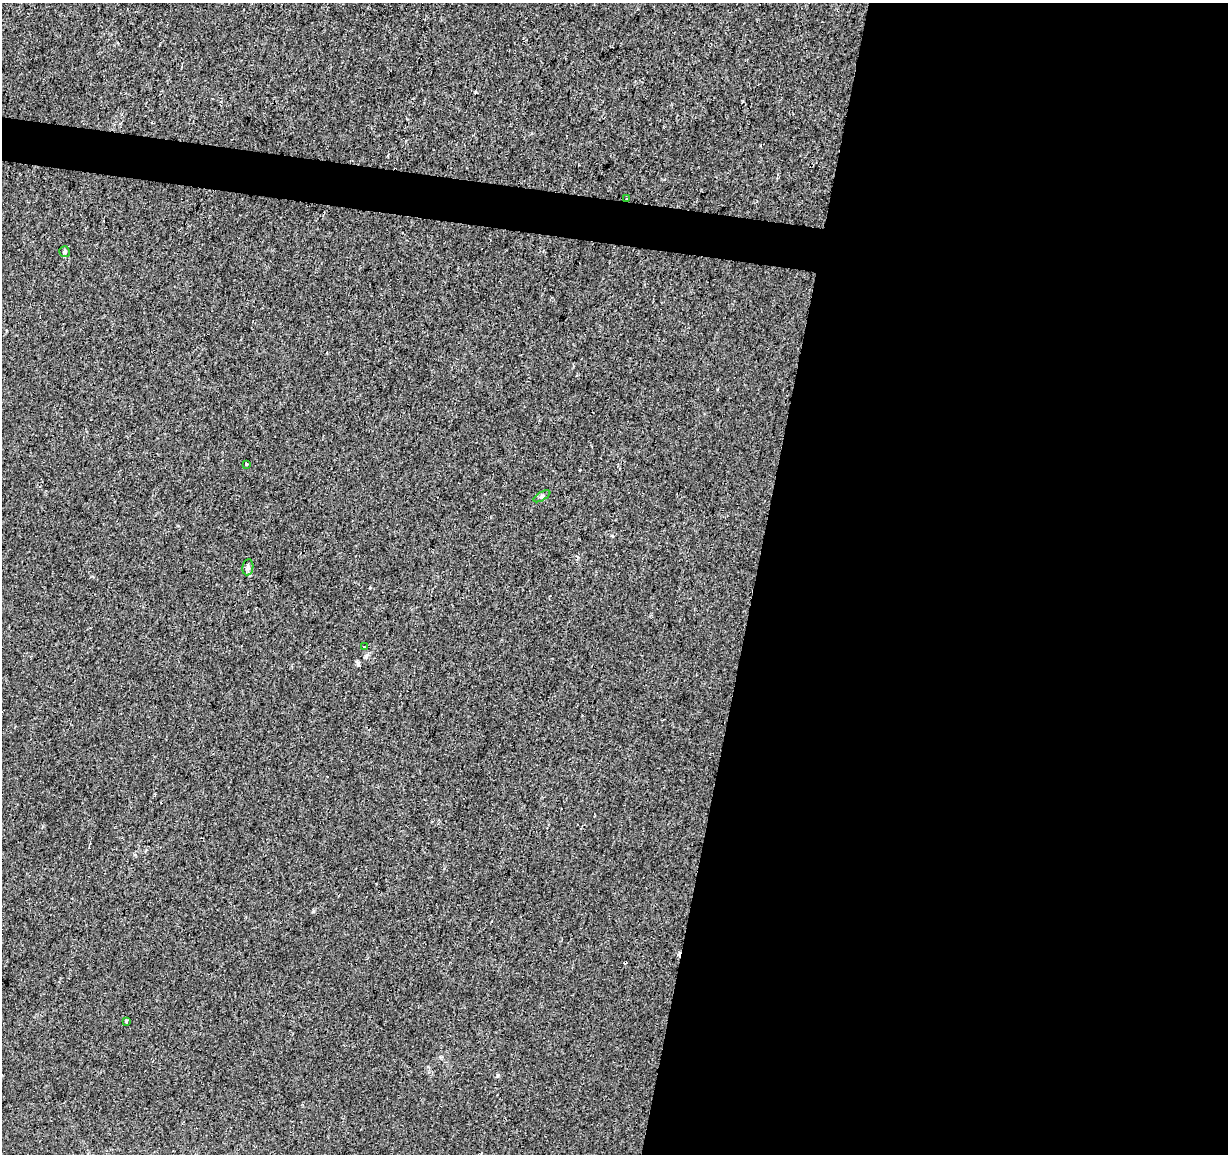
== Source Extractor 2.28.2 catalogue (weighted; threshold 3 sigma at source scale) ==
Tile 12 of 4 x 4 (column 4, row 3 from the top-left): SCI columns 3680-4905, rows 1377-2528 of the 4913 x 5118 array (HDU 1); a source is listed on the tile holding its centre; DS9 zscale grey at full resolution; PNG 1230 x 1156 px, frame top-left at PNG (2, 3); each listed source drawn as its Kron ellipse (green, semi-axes under 4 px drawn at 4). Shown black and unused: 41% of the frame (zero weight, under 2 of 3 exposures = <1% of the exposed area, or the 3 px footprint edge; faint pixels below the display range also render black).
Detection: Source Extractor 2.28.2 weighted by HDU 2 'WHT'; one run over the whole footprint, this tile lists its part. Background 0.00516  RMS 0.0036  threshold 0.016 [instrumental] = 3 sigma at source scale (4.5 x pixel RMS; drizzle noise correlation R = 1.50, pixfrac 1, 0.0396/0.0396 arcsec/px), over >= 5 px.
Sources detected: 8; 1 cosmic-ray / hot-pixel residue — neither listed nor drawn; the other 7 listed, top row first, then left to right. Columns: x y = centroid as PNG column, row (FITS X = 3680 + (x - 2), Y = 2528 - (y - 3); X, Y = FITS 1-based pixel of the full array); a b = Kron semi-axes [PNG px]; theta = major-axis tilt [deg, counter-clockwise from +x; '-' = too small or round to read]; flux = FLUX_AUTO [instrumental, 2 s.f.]
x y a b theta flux
627 199 3 3 - 0.36
65 252 5 5 - 0.67
246 464 3 3 - 1.5
542 496 9 4 29 0.65
248 567 8 5 81 0.91
364 647 3 2 - 0.47
126 1021 3 3 - 0.83
Overlapping masked pixels (flux is a lower limit): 1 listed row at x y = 627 199